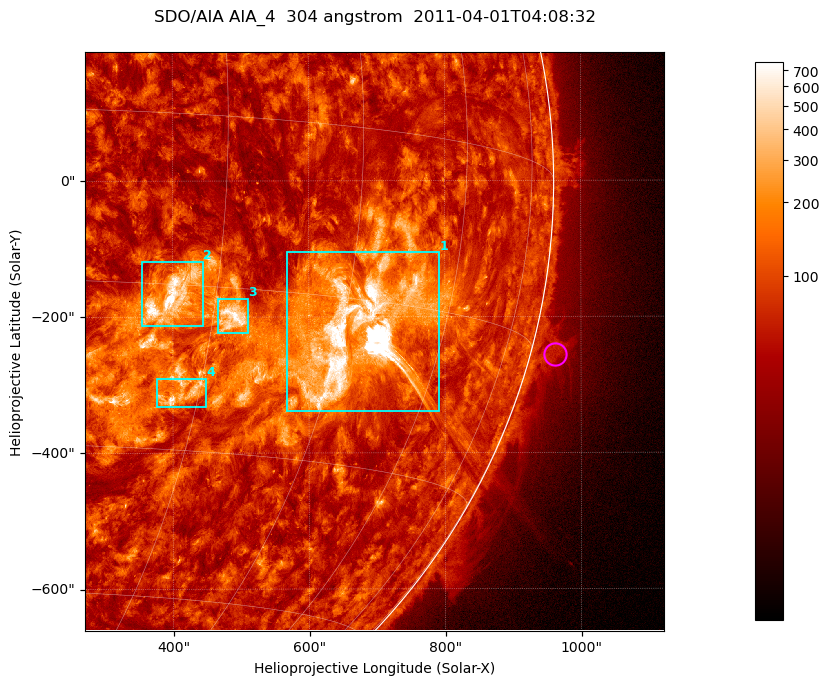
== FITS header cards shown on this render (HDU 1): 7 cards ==
TELESCOP= 'SDO/AIA '           / For AIA: SDO/AIA
INSTRUME= 'AIA_4   '           / For AIA: AIA_ATA1, AIA_ATA2, AIA_ATA3 or AIA_AT
WAVELNTH=                  304 / [angstrom] Wavelength
WAVEUNIT= 'angstrom'           / Wavelength unit: angstrom
DATE-OBS= '2011-04-01T04:08:32.123' / [ISO] Date when observation started; ISO 8
CTYPE1  = 'HPLN-TAN'           / CTYPE1; Typically HPLN
CTYPE2  = 'HPLT-TAN'           / CTYPE2; Typically HPLT

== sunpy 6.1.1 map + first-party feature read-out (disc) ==
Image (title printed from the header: SDO/AIA AIA_4  304 angstrom  2011-04-01T04:08:32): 1418 x 1418 px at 0.6 arcsec/px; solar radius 960 arcsec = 1600 px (partial field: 18% of the solar disc is inside the frame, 73% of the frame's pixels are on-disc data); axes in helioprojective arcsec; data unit not stated in the header (colour bar unlabelled)
Orientation: roll -0.132 deg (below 1 deg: not rotated)
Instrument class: DISC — disc imager (sunpy class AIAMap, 304 A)
Bright regions (active regions / flare kernels): reference = the on-disc median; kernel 11 px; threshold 5 sigma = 174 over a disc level ~72.6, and >= 1.15x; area >= 2010 px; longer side >= 17 px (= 10 arcsec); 4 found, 4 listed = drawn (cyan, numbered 1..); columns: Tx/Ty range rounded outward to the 2 arcsec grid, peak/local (2 s.f.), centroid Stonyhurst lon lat
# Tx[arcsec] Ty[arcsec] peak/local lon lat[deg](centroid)
1 566..792 -340..-104 79 +47 -18
2 354..444 -214..-118 13 +26 -16
3 466..510 -224..-172 11 +32 -18
4 376..448 -334..-290 8.2 +28 -25
Off-limb structures (1.02-1.3 R_sun): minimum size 400 px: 5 found; the strongest spans PA ~250..260 deg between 1.02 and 1.08 R_sun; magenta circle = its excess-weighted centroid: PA ~255 deg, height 1.04 R_sun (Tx ~962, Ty ~-256 arcsec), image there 2.3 x the reference